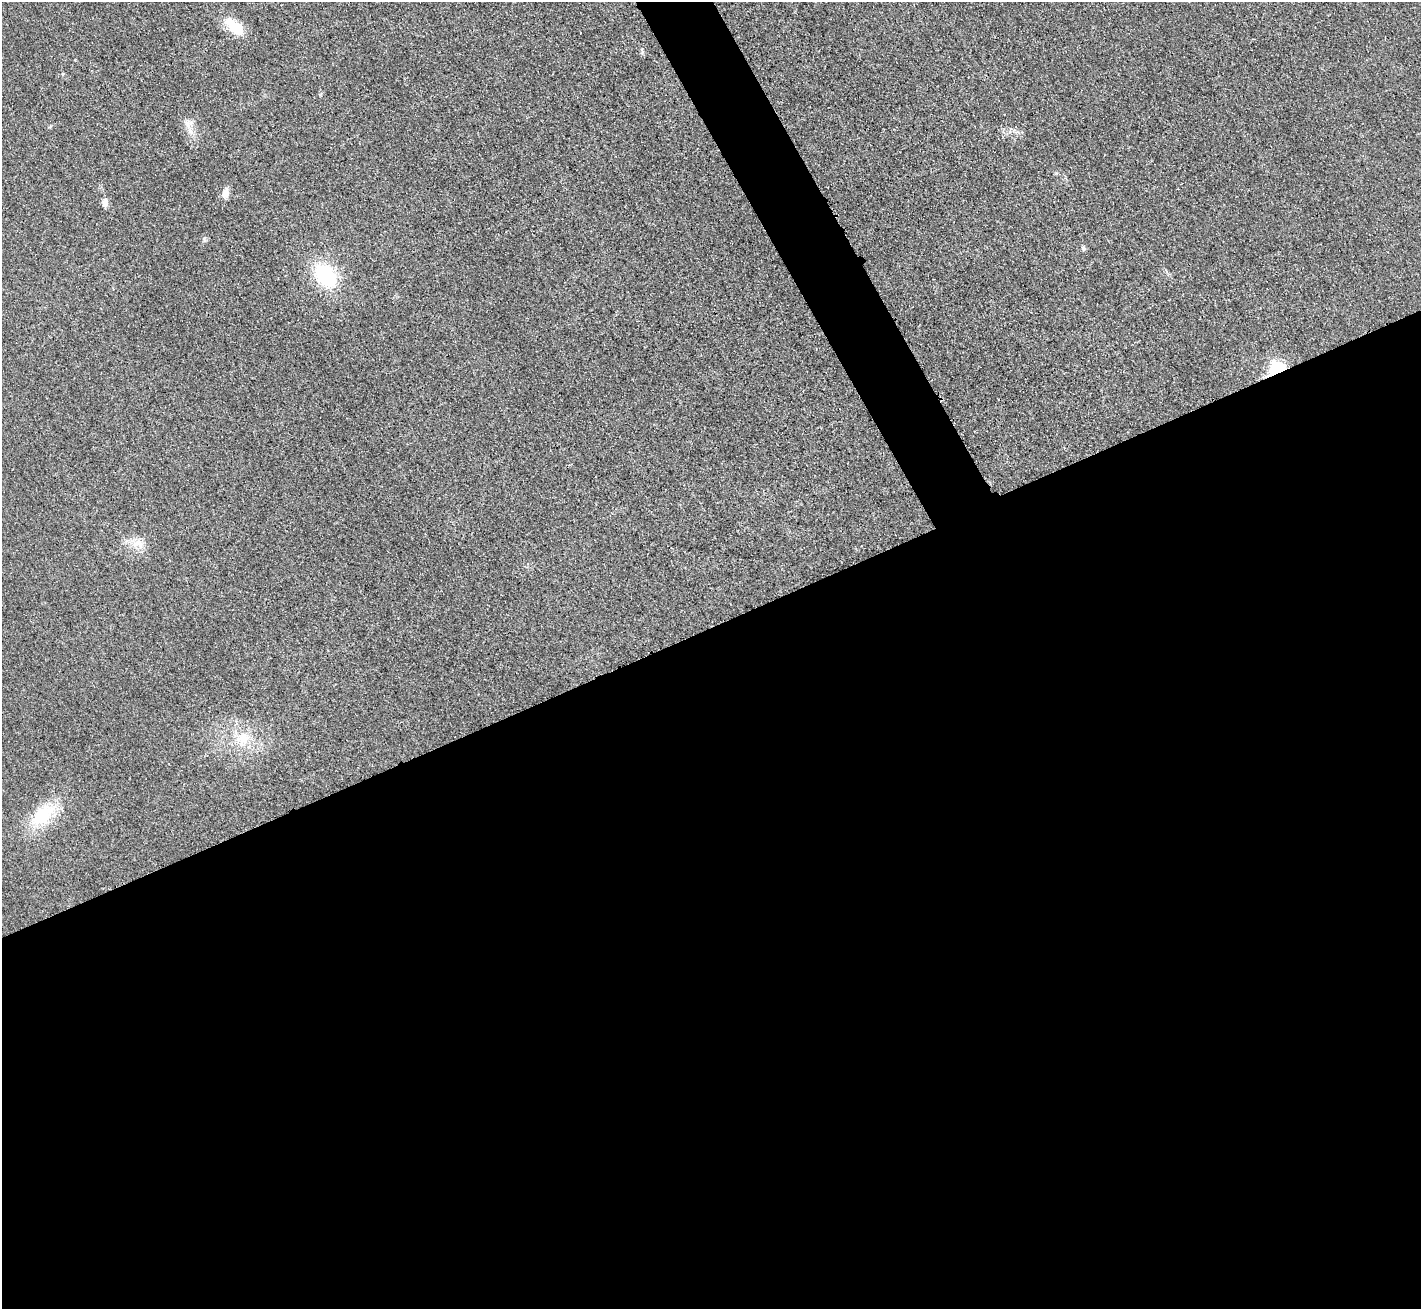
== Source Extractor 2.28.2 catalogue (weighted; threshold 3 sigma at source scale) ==
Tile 15 of 4 x 4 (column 3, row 4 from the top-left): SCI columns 2859-4277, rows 313-1619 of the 5718 x 5712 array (HDU 1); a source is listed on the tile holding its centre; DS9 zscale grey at full resolution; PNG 1423 x 1311 px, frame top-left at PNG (2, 2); no overlay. Shown black and unused: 54% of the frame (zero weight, under 3 of 4 exposures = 2% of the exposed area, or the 3 px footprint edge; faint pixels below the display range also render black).
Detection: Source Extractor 2.28.2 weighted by HDU 2 'WHT'; one run over the whole footprint, this tile lists its part. Background 0.0266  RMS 0.0058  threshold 0.0261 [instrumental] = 3 sigma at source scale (4.5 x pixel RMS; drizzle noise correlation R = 1.50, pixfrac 1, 0.05/0.05 arcsec/px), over >= 5 px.
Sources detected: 11; all 11 listed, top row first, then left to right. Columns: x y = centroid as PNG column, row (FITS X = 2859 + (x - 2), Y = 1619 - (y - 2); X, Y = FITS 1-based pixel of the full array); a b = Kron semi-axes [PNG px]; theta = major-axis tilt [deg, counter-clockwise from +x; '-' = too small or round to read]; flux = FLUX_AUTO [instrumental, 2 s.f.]
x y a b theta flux
235 27 26 13 -44 16
188 124 20 4 -79 3.5
225 193 11 8 78 3.9
105 203 11 7 90 2.8
204 240 9 4 -89 1.1
1083 248 6 5 - 1.3
325 275 23 17 -50 45
1278 369 7 6 - 110
138 544 18 13 -1 7.5
242 739 24 18 31 16
43 815 40 22 43 27
Overlapping masked pixels (flux is a lower limit): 1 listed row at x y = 1278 369
Unlisted compact peaks at least as high as the median listed source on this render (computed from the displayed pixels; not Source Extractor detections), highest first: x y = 1056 173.